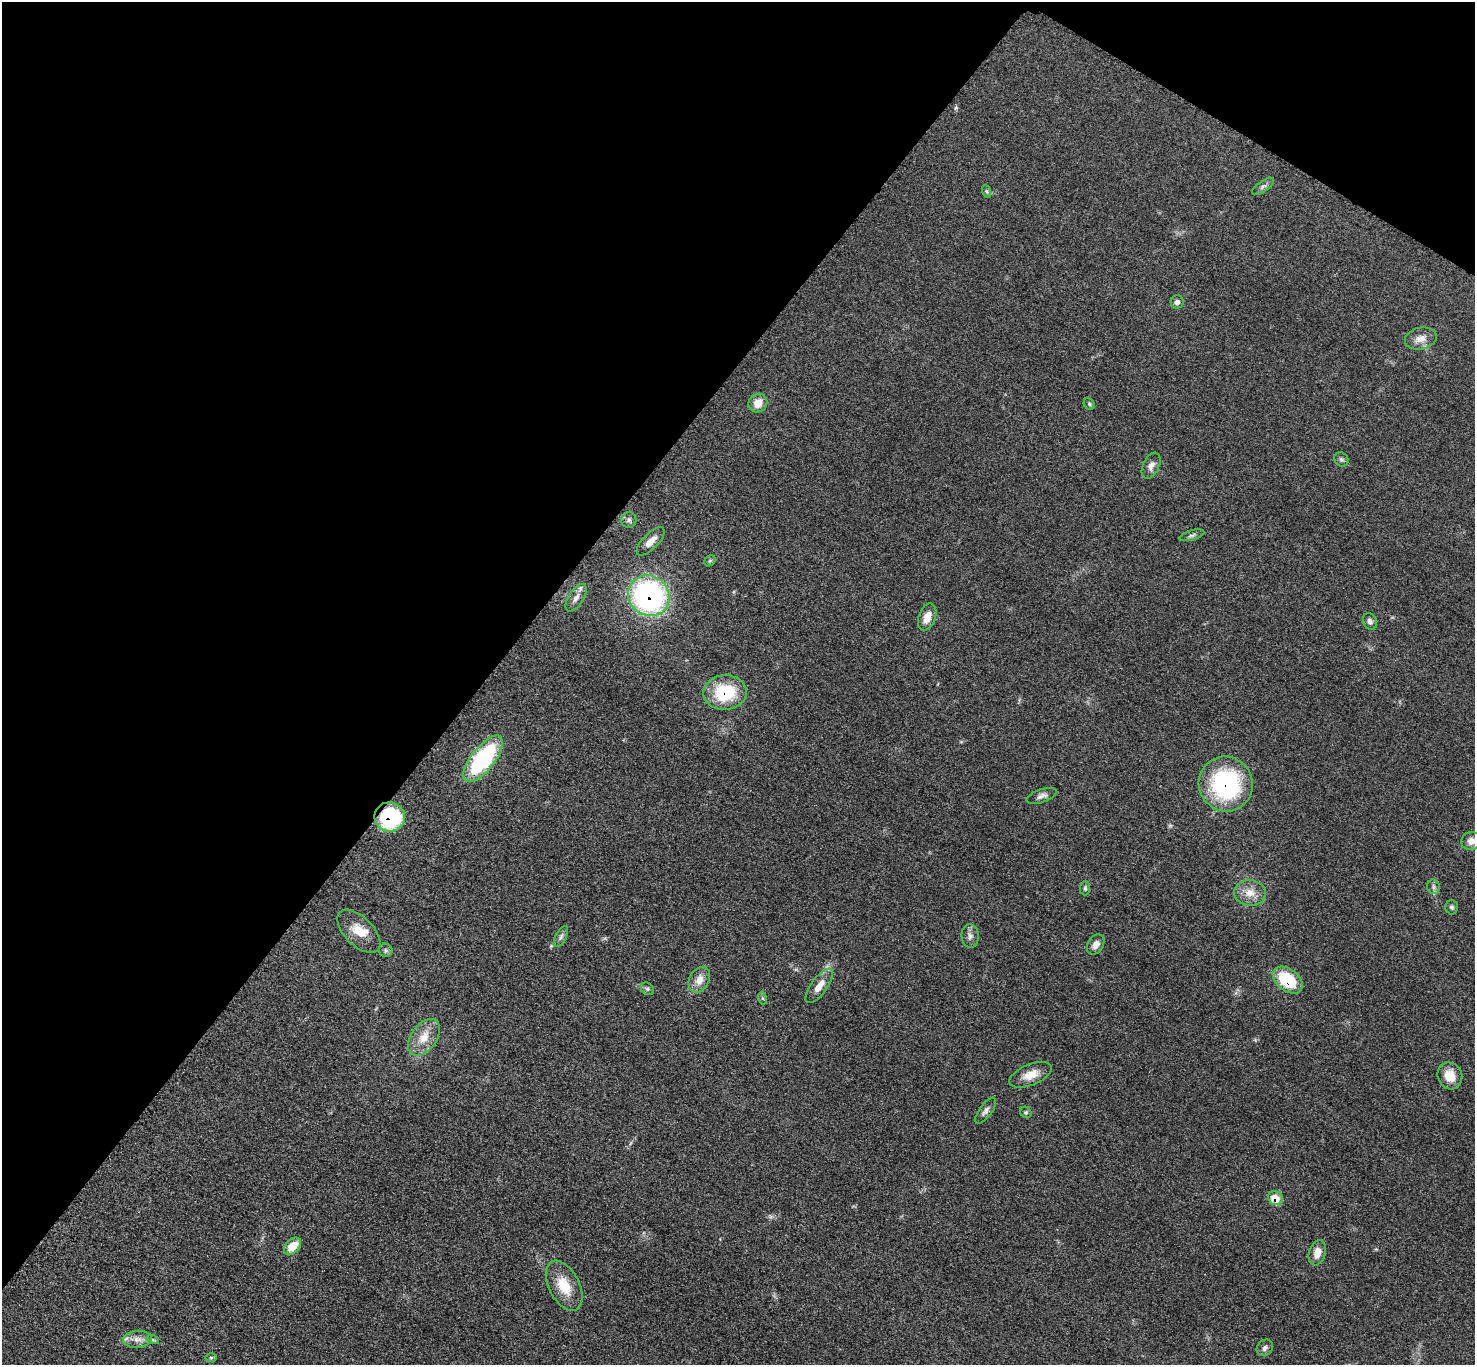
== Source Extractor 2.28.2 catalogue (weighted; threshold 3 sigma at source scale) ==
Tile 2 of 4 x 4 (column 2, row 1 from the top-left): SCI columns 1487-2959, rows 4252-5614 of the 5913 x 5919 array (HDU 1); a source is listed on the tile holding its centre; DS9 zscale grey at full resolution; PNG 1477 x 1367 px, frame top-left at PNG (2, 2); each listed source drawn as its Kron ellipse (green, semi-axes under 4 px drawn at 4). Shown black and unused: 36% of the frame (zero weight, under 3 of 5 exposures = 1% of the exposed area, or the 3 px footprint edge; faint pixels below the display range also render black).
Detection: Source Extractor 2.28.2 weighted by HDU 2 'WHT'; one run over the whole footprint, this tile lists its part. Background 0.0536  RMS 0.0058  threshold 0.0259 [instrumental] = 3 sigma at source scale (4.5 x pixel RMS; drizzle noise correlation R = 1.50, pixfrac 1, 0.05/0.05 arcsec/px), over >= 5 px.
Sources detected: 50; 1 inside a brighter listed object's ellipse — not listed separately; the other 49 listed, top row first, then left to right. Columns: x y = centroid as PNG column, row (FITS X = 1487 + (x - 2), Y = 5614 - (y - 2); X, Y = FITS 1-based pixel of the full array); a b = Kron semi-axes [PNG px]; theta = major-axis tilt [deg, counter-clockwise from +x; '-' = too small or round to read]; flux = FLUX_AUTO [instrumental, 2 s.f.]
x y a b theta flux
1263 186 13 5 35 1.9
986 191 6 4 -70 0.91
1177 302 6 6 - 1.8
1421 338 16 11 13 5.4
758 403 10 9 - 6.7
1089 404 6 5 - 0.86
1341 459 7 6 - 1.4
1151 466 14 8 65 3
629 520 7 7 - 1.8
1192 535 13 5 17 1.6
650 541 18 8 45 4.9
710 561 6 5 - 0.77
649 596 21 20 - 130
576 598 16 7 57 3.6
927 617 14 8 71 6.6
1370 621 8 6 -66 1.9
725 692 22 17 4 30
483 759 28 11 51 69
1226 784 28 27 - 71
1042 796 16 6 19 2.6
390 817 15 14 - 50
1471 841 10 9 - 4
1433 887 7 6 - 1.6
1085 888 7 5 89 1.1
1250 893 16 13 -4 7.6
1451 907 7 6 - 1.3
359 931 27 14 -45 10
970 936 12 8 -86 2.8
561 937 12 5 61 1.8
1095 945 11 7 56 3.7
386 950 7 6 - 1.2
699 980 13 9 63 5.6
1288 980 17 11 -38 29
819 986 20 8 54 6.6
647 989 7 5 -44 1.2
762 998 6 4 -70 0.69
424 1037 21 12 55 9.9
1031 1075 22 10 22 7.8
1450 1076 14 12 -65 9.6
986 1111 15 6 54 2.5
1026 1112 6 5 - 0.88
1275 1198 8 6 -35 9.5
292 1246 10 7 45 8.8
1317 1253 13 8 72 5.8
564 1286 27 15 -63 15
137 1339 14 8 6 4.6
153 1340 6 4 -18 0.91
1265 1348 9 7 47 1.8
211 1358 6 4 0 0.67
Overlapping masked pixels (flux is a lower limit): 6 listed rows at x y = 649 596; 725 692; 1226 784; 390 817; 1288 980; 1275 1198
Isophote crosses this tile's border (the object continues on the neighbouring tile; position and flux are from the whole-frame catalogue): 1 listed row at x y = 1471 841